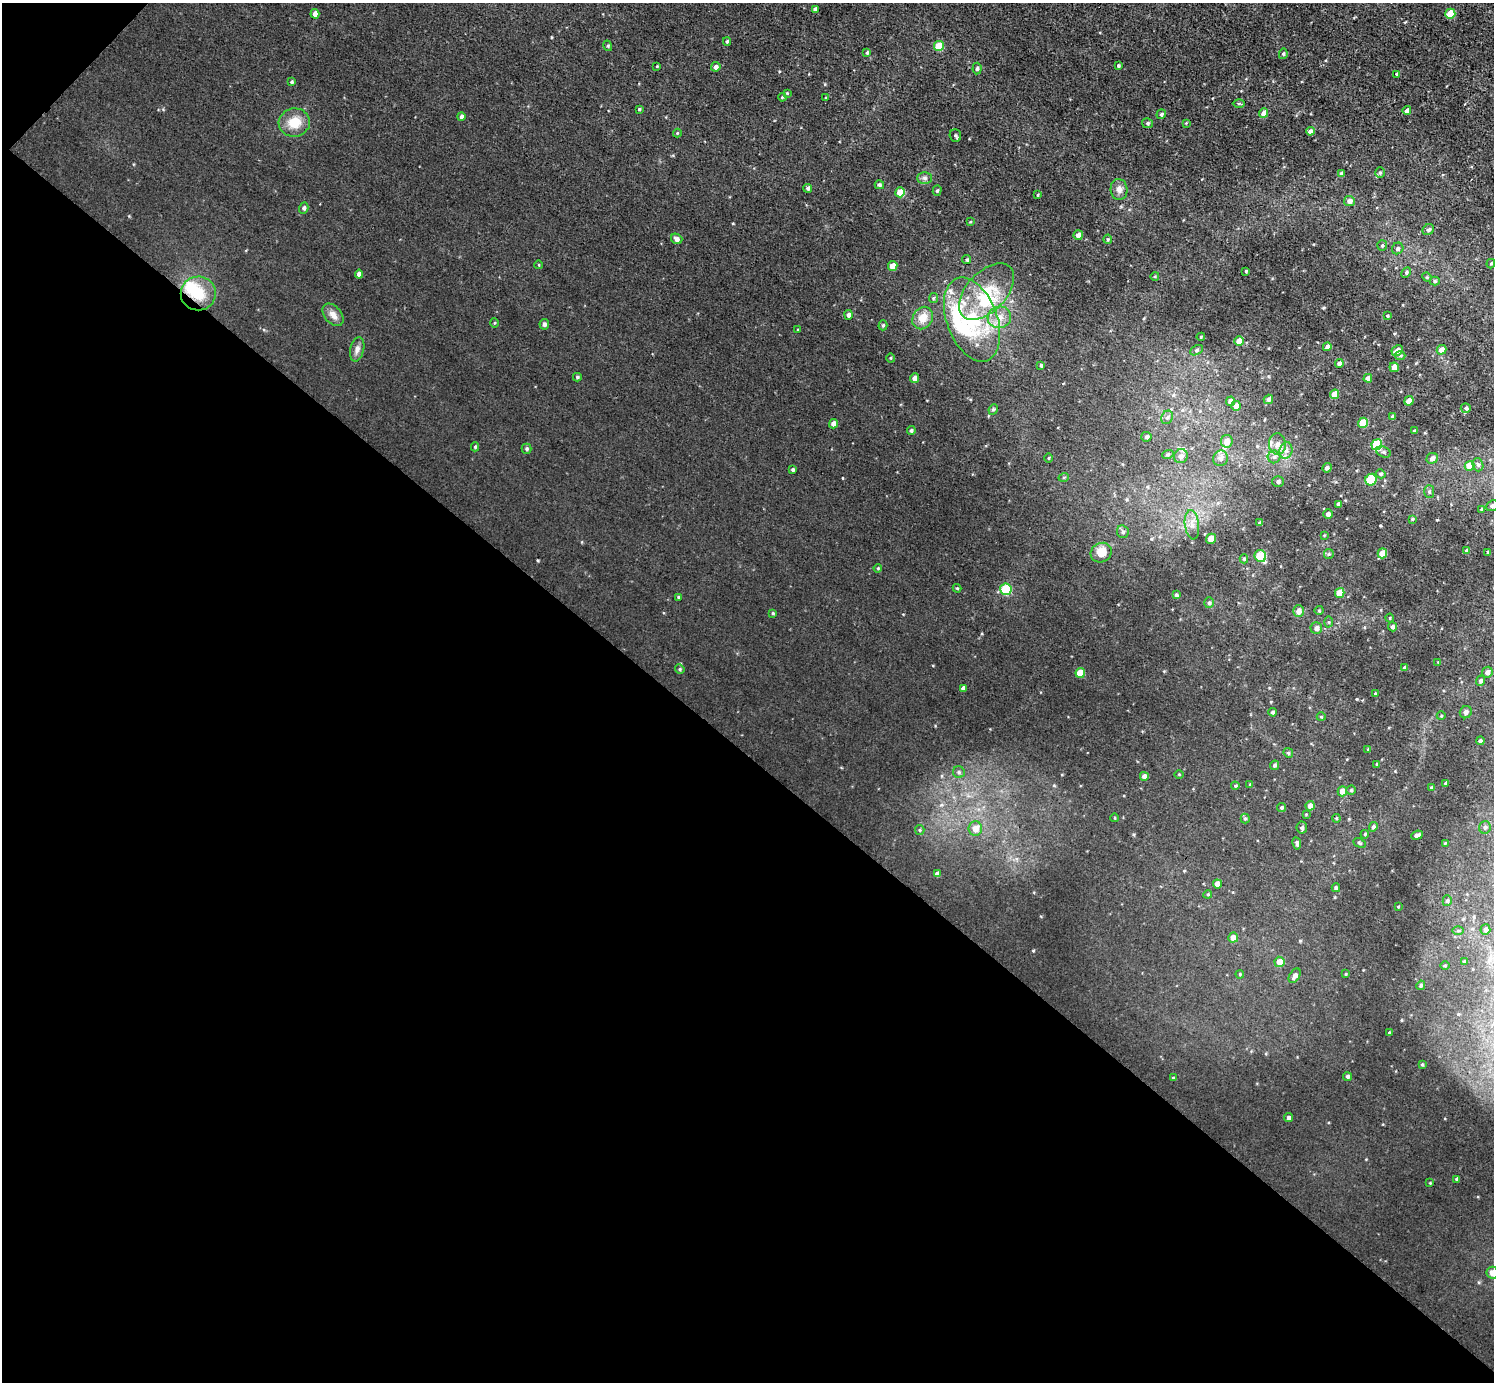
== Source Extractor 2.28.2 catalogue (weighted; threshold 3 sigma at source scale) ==
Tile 9 of 4 x 4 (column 1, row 3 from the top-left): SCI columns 1-1492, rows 1538-2917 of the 5970 x 5973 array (HDU 1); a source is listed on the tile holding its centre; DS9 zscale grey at full resolution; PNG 1496 x 1384 px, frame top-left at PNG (2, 3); each listed source drawn as its Kron ellipse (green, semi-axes under 4 px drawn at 4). Shown black and unused: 46% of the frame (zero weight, under 3 of 5 exposures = <1% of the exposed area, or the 3 px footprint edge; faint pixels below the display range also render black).
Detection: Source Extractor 2.28.2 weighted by HDU 2 'WHT'; one run over the whole footprint, this tile lists its part. Background 0.00405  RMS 0.006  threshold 0.0269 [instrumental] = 3 sigma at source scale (4.5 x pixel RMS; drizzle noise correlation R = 1.50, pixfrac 1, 0.05/0.05 arcsec/px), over >= 5 px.
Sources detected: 224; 1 inside a brighter object's white glare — neither listed nor drawn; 5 inside a brighter listed object's ellipse — not listed separately; the other 218 listed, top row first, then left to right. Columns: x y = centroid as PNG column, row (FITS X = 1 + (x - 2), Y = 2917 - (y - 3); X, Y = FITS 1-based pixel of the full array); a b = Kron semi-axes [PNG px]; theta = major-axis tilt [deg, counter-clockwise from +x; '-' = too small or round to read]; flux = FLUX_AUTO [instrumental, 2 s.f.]
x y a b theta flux
815 9 4 3 - 1.4
315 14 5 4 - 3
1450 14 5 5 - 15
727 41 4 3 - 0.86
608 46 5 3 - 0.63
939 46 5 5 - 17
867 53 4 3 - 0.95
1283 54 5 4 - 0.94
657 66 4 3 - 0.47
1118 66 3 3 - 0.72
716 67 5 4 - 2
977 68 6 4 86 1.1
1397 74 4 3 - 1
292 82 3 3 - 0.89
787 93 3 3 - 0.47
782 97 4 3 - 0.55
826 98 4 3 - 0.67
1239 104 6 4 0 0.81
639 109 4 3 - 0.65
1407 110 4 4 - 2.3
1264 113 5 4 - 5.2
1161 114 5 4 - 1
461 117 4 4 - 1.4
294 123 16 14 11 11
1148 123 5 5 - 1.1
1186 123 4 4 - 0.44
1310 131 4 4 - 2.1
677 133 4 4 - 0.53
955 135 6 5 - 1.2
1380 173 5 4 - 0.87
1341 174 4 4 - 1.9
924 178 7 6 - 1.6
879 185 5 4 - 1.1
808 188 4 4 - 1.2
1119 189 10 8 -85 3.4
937 191 5 4 - 0.88
900 192 5 5 - 8.9
1038 195 4 2 - 0.51
1349 201 5 5 - 3.2
304 208 5 4 - 1.4
970 222 3 2 - 0.46
1428 230 6 5 - 1.4
1078 235 5 4 - 3.5
677 239 6 5 - 2.1
1108 239 4 4 - 0.71
1382 246 5 5 - 0.88
1398 248 6 5 - 1.2
967 260 4 4 - 0.95
1491 264 5 4 - 0.77
539 265 4 3 - 0.41
893 266 5 4 - 7.8
1246 271 3 3 - 0.63
1406 273 5 4 - 1
359 274 4 4 - 2.8
1155 276 4 3 - 0.5
1427 277 5 4 - 0.71
1435 281 5 4 - 0.9
986 292 34 20 47 27
198 293 17 17 - 15
933 298 5 4 - 0.84
333 315 13 8 -50 4
848 315 5 4 - 1.9
1387 316 3 3 - 0.58
999 317 12 11 - 6.3
923 318 12 9 59 7.3
972 319 44 25 -70 47
495 323 5 3 - 0.54
544 324 5 4 - 1.5
883 325 5 4 - 0.85
798 330 4 3 - 0.64
1201 337 4 3 - 0.63
1239 341 5 4 - 6.1
1327 347 4 4 - 2.3
357 349 12 7 77 2.8
1196 350 7 4 28 1
1397 350 6 5 - 4.5
1441 350 5 4 - 3.7
1400 356 5 3 - 0.83
891 358 4 4 - 0.61
1339 363 4 4 - 2.3
1041 365 4 3 - 0.87
1394 367 5 4 - 3.5
577 377 4 4 - 0.84
914 378 5 4 - 2.7
1368 378 4 4 - 3.6
1335 394 5 4 - 7.6
1268 399 5 4 - 1.5
1231 401 4 4 - 3.8
1409 401 5 4 - 6.4
1236 406 5 5 - 4.7
1466 408 5 5 - 1.2
993 409 5 4 - 0.95
1167 417 7 5 66 1.4
1392 417 4 3 - 1.7
1363 423 5 5 - 13
834 424 4 4 - 4
911 430 4 4 - 1.1
1414 431 4 3 - 1.1
1146 437 5 5 - 1.3
1227 441 6 6 - 4.7
1277 444 10 8 -85 3.9
1377 445 5 5 - 35
475 447 4 4 - 0.74
527 449 5 5 - 0.99
1286 450 8 6 74 2.6
1383 452 7 5 -26 1.1
1168 454 6 3 18 0.76
1181 456 7 6 - 2.6
1274 457 6 6 - 1.8
1048 458 4 3 - 0.54
1221 458 8 7 - 2.5
1432 458 6 5 - 2.6
1478 465 7 5 -72 1.5
1470 466 5 4 - 9.8
1327 468 5 4 - 1.7
793 470 4 4 - 0.9
1381 474 5 4 - 1
1064 477 5 3 - 0.49
1371 480 6 5 - 22
1278 481 6 5 - 1.5
1429 492 6 5 - 1.1
1338 504 4 3 - 1.4
1492 506 6 5 - 1.3
1482 509 4 3 - 0.91
1328 514 4 4 - 2
1412 519 4 4 - 0.6
1260 523 4 4 - 1.3
1192 525 15 7 -83 4.2
1123 532 6 6 - 1.6
1324 535 3 3 - 0.5
1211 539 5 5 - 5.1
1467 550 3 3 - 1.1
1488 552 3 3 - 0.73
1101 553 11 9 29 7.5
1382 553 5 4 - 8.4
1329 554 5 5 - 0.77
1260 556 6 5 - 25
1244 559 4 4 - 0.79
878 568 4 3 - 0.51
957 588 4 4 - 0.61
1006 589 6 5 - 22
1340 593 5 4 - 11
1176 595 4 4 - 1.1
679 597 4 4 - 0.68
1209 603 5 4 - 1.1
1319 610 4 4 - 0.72
1299 611 5 5 - 3.4
773 613 4 3 - 0.63
1390 618 4 4 - 0.56
1329 622 5 3 - 0.62
1392 627 4 4 - 1.2
1316 628 6 6 - 2.4
1438 662 3 3 - 0.46
1405 668 4 3 - 1.8
680 669 5 4 - 0.76
1487 672 5 5 - 2.5
1080 673 5 4 - 9.8
1480 681 5 4 - 1.7
963 689 4 4 - 2.4
1375 693 4 3 - 0.71
1273 712 4 4 - 1.3
1466 712 6 5 - 2.2
1441 716 4 3 - 0.5
1321 717 4 4 - 0.58
1480 741 4 4 - 1
1368 749 4 3 - 0.56
1288 753 5 4 - 0.79
1377 764 3 3 - 0.69
1275 765 5 4 - 0.94
959 772 6 6 - 1.2
1179 774 4 3 - 0.47
1144 776 4 4 - 2.2
1445 783 4 3 - 0.8
1250 784 4 3 - 0.63
1235 786 4 4 - 0.67
1432 788 4 4 - 1.3
1351 790 4 4 - 0.76
1342 791 5 4 - 5.9
1310 806 4 4 - 3.2
1282 808 4 4 - 0.95
1306 814 3 3 - 0.44
1115 818 4 3 - 0.51
1336 818 4 3 - 0.56
1245 819 5 4 - 0.81
1373 827 5 4 - 1.2
1485 827 6 6 - 1.4
975 828 7 7 - 6
1302 828 6 5 - 1.3
920 830 5 4 - 0.78
1365 834 4 3 - 0.56
1417 835 6 3 22 2
1297 843 6 3 -80 1.5
1359 843 6 3 -26 0.8
1445 843 4 4 - 0.49
937 874 4 4 - 2.5
1217 884 4 4 - 3.4
1336 888 4 3 - 0.86
1208 894 4 3 - 0.58
1447 901 5 4 - 1.1
1398 907 4 2 - 0.43
1485 930 5 5 - 2
1458 931 6 4 1 0.76
1233 938 5 5 - 4.6
1465 961 3 3 - 1.1
1279 962 5 5 - 6.3
1445 966 4 3 - 0.63
1240 974 4 4 - 0.63
1346 974 4 3 - 0.43
1295 976 8 5 58 2.5
1421 985 5 4 - 0.79
1389 1033 3 3 - 0.57
1422 1065 4 3 - 0.72
1347 1076 5 4 - 1.4
1173 1078 3 3 - 0.6
1288 1118 4 4 - 1.6
1457 1179 4 3 - 1
1430 1183 3 3 - 0.47
1492 1273 6 6 - 4.7
Overlapping masked pixels (flux is a lower limit): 1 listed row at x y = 198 293
Isophote crosses this tile's border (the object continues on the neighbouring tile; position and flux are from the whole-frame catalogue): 2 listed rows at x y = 1492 506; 1492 1273
Unlisted compact peaks at least as high as the median listed source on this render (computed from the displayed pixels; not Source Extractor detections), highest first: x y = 1033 951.